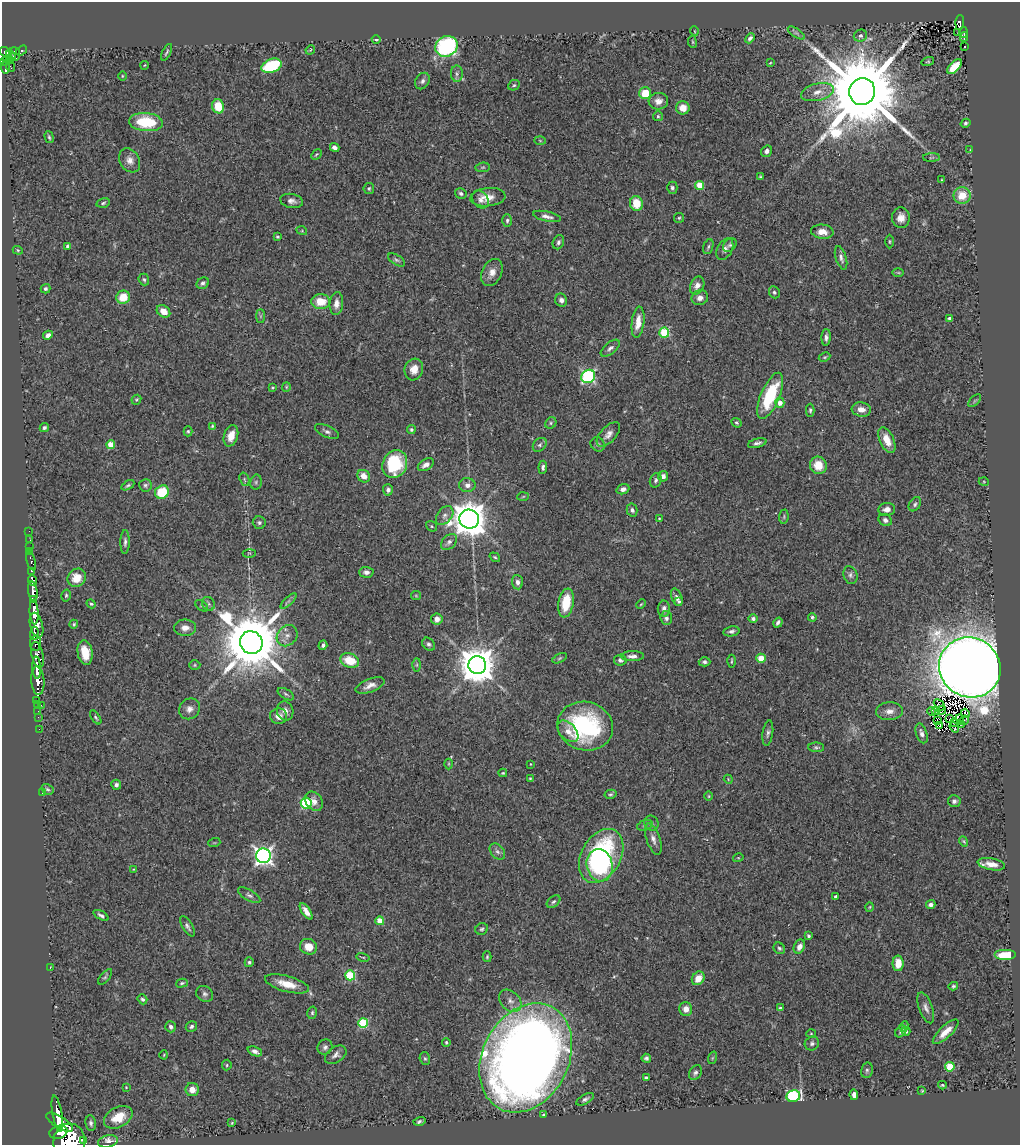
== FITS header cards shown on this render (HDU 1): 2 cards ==
NAXIS1  =                 1018
NAXIS2  =                 1143

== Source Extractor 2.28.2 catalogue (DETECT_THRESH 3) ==
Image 1018 x 1143 px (HDU 1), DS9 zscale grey, 1 PNG px = 1 image px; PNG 1022 x 1147 px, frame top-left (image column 1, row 1143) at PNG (2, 2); each listed source drawn as its Kron ellipse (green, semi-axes under 4 px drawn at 4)
Background 1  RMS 0.059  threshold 0.177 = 3 sigma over >= 5 px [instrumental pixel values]
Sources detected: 339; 1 with non-positive FLUX_AUTO (blend fragments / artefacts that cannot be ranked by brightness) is neither listed nor drawn; the other 338 listed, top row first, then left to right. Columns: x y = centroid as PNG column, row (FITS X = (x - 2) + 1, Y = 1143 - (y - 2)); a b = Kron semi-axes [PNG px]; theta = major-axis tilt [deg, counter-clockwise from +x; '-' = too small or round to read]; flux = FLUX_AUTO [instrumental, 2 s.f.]
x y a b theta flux
960 23 7 4 88 97
694 31 5 3 - 3
958 32 3 2 - 5.6
963 32 5 4 - 43
796 33 10 4 -33 10
860 36 7 6 - 13
964 37 5 2 - 12
750 38 6 4 47 12
376 39 4 3 - 6.6
692 42 6 3 -81 4.3
447 46 11 10 - 600
965 47 3 2 - 6.7
22 50 6 4 35 64
310 50 5 3 - 3.7
6 52 6 4 -31 530
167 52 9 3 64 7.5
15 54 7 5 -84 420
11 55 5 3 - 300
9 59 5 4 - 120
928 61 6 4 15 5
5 62 4 3 - 170
770 63 4 3 - 3.4
145 65 4 2 - 3
272 66 10 6 22 250
5 67 7 3 -89 150
10 67 5 2 - 10
954 67 9 5 46 110
457 74 8 6 90 12
122 76 5 3 - 3.6
422 81 9 6 57 13
514 85 6 5 - 6.4
817 92 16 8 14 39
862 92 13 13 - 88000
645 93 6 6 - 100
658 101 10 8 4 28
218 106 7 6 - 99
683 108 6 6 - 47
658 116 5 5 - 5.8
146 122 17 9 -5 190
966 123 5 4 - 9.6
49 137 6 3 -74 6.9
540 141 6 4 -2 4.6
335 147 5 4 - 17
970 150 2 2 - 14
767 151 6 5 - 14
316 154 6 4 46 5.1
931 158 8 4 1 5.4
130 160 13 9 -59 29
483 167 7 4 6 6
760 177 3 3 - 5
942 180 3 2 - 3.2
700 185 4 4 - 100
369 188 5 5 - 6.4
672 188 6 5 - 8.7
461 193 6 5 - 9.7
962 195 8 8 - 76
488 197 18 9 5 42
480 200 10 7 -55 17
292 201 11 7 -11 17
103 203 7 4 14 7
636 203 7 6 - 87
547 216 14 5 -12 19
679 218 5 5 - 5.9
901 218 10 9 - 32
507 220 6 4 87 7.9
302 231 5 3 - 4.2
822 232 11 7 -4 37
277 237 3 3 - 5.3
558 242 7 5 68 9.8
889 242 7 3 -90 5.2
730 245 8 5 46 9.1
67 246 4 3 - 6.6
708 247 8 5 71 8.3
725 249 12 7 61 17
18 250 5 4 - 4.3
841 258 12 5 -73 15
397 260 9 5 -32 9.5
492 273 14 9 64 37
898 273 6 3 -1 4.3
144 279 6 5 - 7.9
203 283 6 5 - 9.9
697 286 9 6 65 27
45 289 5 4 - 8.7
774 292 6 5 - 8.7
123 297 7 6 - 88
700 298 8 7 - 21
561 300 6 6 - 17
321 302 9 7 -1 71
336 304 11 6 86 28
163 311 7 5 -38 41
260 316 7 4 90 6.7
949 318 3 3 - 12
638 322 16 6 83 49
664 332 5 5 - 270
48 335 5 4 - 18
826 337 8 4 86 14
610 348 11 5 40 14
825 357 6 4 26 4.8
414 369 11 9 73 40
588 376 7 6 - 630
272 387 3 3 - 4.5
286 387 5 4 - 4.5
770 396 24 9 67 240
136 400 5 4 - 5.4
975 401 8 4 45 6.9
780 403 5 4 - 28
861 409 10 7 -8 30
810 410 6 4 89 6.4
551 423 6 5 - 6.9
737 423 5 4 - 6.3
212 426 4 3 - 4.2
44 427 5 4 - 7.8
411 430 4 4 - 6.4
188 431 5 4 - 5.6
327 432 13 5 -25 15
608 434 15 7 47 26
231 436 11 7 72 48
887 440 14 7 -65 54
757 443 9 4 15 13
598 444 7 6 - 10
111 445 4 4 - 100
540 445 8 6 45 11
395 464 14 12 63 270
426 465 9 5 30 20
818 465 9 8 - 73
543 467 6 4 86 11
364 476 7 6 - 37
663 476 5 5 - 18
244 479 7 4 -72 7
656 480 7 5 70 9.9
256 482 7 5 78 8.5
984 482 5 3 - 4
128 485 7 3 30 7.1
145 485 6 6 - 8.7
467 485 8 7 - 22
623 489 6 5 - 17
388 490 5 5 - 13
162 492 7 6 - 150
523 496 6 4 3 4.8
915 504 8 5 56 9.1
887 509 8 6 5 24
632 510 6 5 - 11
445 516 11 7 51 18
784 517 7 4 83 6.8
659 518 3 2 - 4.7
469 519 10 9 - 8300
885 520 7 6 - 13
259 523 6 6 - 8.9
431 526 6 4 -38 5.7
29 531 2 2 - 6.1
30 540 2 2 - 7.3
125 542 12 4 89 12
449 542 9 6 45 15
30 547 2 2 - 3.8
30 552 2 2 - 12
249 553 6 3 0 4.6
495 557 6 3 -36 6
31 561 10 3 -73 91
32 571 4 3 - 180
366 572 7 5 -1 15
850 575 9 7 -72 13
77 578 9 8 - 67
32 580 6 4 -80 220
517 582 7 5 -86 16
33 591 10 4 -82 1200
66 595 6 4 75 6.2
416 596 5 4 - 4.2
677 597 9 5 -69 14
33 599 4 3 - 410
289 601 10 3 44 9.7
679 602 3 3 - 5.6
566 603 14 7 81 120
91 604 5 4 - 6.5
208 604 7 6 - 9.8
641 604 5 3 - 4.1
202 606 7 4 -36 5.8
664 609 8 6 90 17
34 612 12 4 -86 2900
812 617 4 4 - 7.1
666 618 7 6 - 11
437 619 5 5 - 26
753 619 4 4 - 9.2
778 623 5 3 - 11
74 624 4 4 - 6
36 625 13 6 -75 1500
185 628 11 8 1 27
731 631 8 5 10 11
34 633 7 3 85 360
287 636 11 9 48 32
251 642 11 11 - 39000
36 643 7 5 -90 580
429 644 7 5 -45 10
323 645 5 4 - 9.3
85 652 12 7 -81 73
37 655 13 6 -76 710
632 656 11 5 1 20
560 658 8 4 27 6.7
761 658 4 4 - 120
350 660 10 7 -19 97
620 660 6 5 - 9.9
731 661 6 2 89 4.4
705 662 6 4 -1 10
195 665 6 5 - 5.9
417 665 7 4 89 6.7
477 665 9 9 - 11000
970 667 31 29 -32 11000
37 668 11 3 -88 1500
38 681 14 6 -86 1600
370 685 15 6 21 26
286 694 9 5 -30 9.7
37 700 2 2 - 12
38 704 3 2 - 14
41 705 2 2 - 4.8
939 705 6 2 -46 6.2
189 709 11 10 - 26
936 710 4 2 - 8.5
942 710 4 2 - 4.4
38 711 2 2 - 15
285 711 10 8 -76 22
889 711 13 9 3 28
932 712 4 2 - 6.7
965 713 5 2 - 5.6
279 716 8 8 - 27
38 717 2 2 - 17
96 717 8 4 -57 7.2
950 718 2 2 - 3.6
960 719 4 2 - 3.6
937 720 2 2 - 2.3
964 720 5 2 - 2.6
954 722 3 2 - 3.4
962 724 3 2 - 2.7
940 725 3 2 - 2.4
585 726 28 24 -15 500
954 727 5 2 - 2.4
39 729 2 2 - 13
568 731 13 8 -47 32
768 733 13 5 82 12
922 733 10 5 -72 16
816 747 8 4 -1 7.9
449 764 5 3 - 4.2
530 764 3 2 - 2.7
503 773 4 3 - 4.6
530 778 4 4 - 4.5
728 779 4 3 - 3.6
116 785 5 5 - 11
47 789 6 5 - 6.8
42 793 2 2 - 6.6
610 794 6 4 12 7.2
709 796 5 3 - 3.6
314 801 10 8 -54 33
954 801 6 6 - 11
306 803 5 5 - 360
651 823 8 7 - 12
645 825 8 5 19 9.2
653 839 16 7 -71 24
964 841 5 4 - 4.8
214 843 6 4 18 4.4
497 852 9 6 -49 14
263 856 7 7 - 1700
601 856 29 19 61 680
738 858 5 3 - 3.7
991 864 14 6 -10 35
600 865 16 13 -77 230
134 869 4 3 - 3.6
249 895 13 5 -31 14
836 896 4 3 - 12
554 902 8 5 38 8.9
931 905 4 4 - 16
870 907 5 3 - 3.5
306 911 9 4 -57 22
101 915 8 4 -30 10
380 921 4 4 - 86
187 926 11 5 -59 13
482 929 6 5 - 7.6
808 936 4 4 - 8.7
799 946 7 5 62 26
309 947 9 7 -23 52
779 948 6 5 - 7.7
1005 955 11 5 0 84
363 957 6 3 -13 4.1
487 957 5 4 - 5.4
249 962 5 4 - 7.8
898 963 8 5 90 57
50 968 3 2 - 7.5
350 975 5 5 - 250
105 977 9 4 50 7.7
698 978 7 6 - 50
182 983 6 3 15 6.2
287 984 23 8 -15 66
953 986 5 4 - 5.9
205 994 9 7 -39 12
142 999 5 4 - 9.4
510 1001 13 9 -46 29
780 1008 4 3 - 6.2
926 1008 16 6 -70 22
686 1009 7 6 - 30
312 1013 6 4 77 7.2
363 1023 5 5 - 250
191 1026 6 5 - 9.6
904 1026 5 3 - 6.7
171 1027 6 5 - 11
901 1031 7 5 48 10
906 1031 4 4 - 6.8
946 1032 17 6 43 42
811 1034 5 3 - 4.2
446 1042 4 3 - 5.2
812 1043 7 6 - 11
325 1047 8 7 - 13
255 1051 7 4 -21 14
164 1055 4 3 - 3.3
336 1055 12 7 34 17
526 1058 57 43 63 6400
646 1058 4 4 - 9.1
712 1058 6 4 71 5.4
425 1059 6 5 - 7
227 1065 5 4 - 5.7
950 1067 5 5 - 150
867 1070 8 6 77 9.1
695 1072 8 6 57 12
646 1078 4 4 - 14
942 1085 4 3 - 4.8
126 1087 3 3 - 3.1
192 1090 6 6 - 31
922 1091 3 2 - 3.7
854 1095 5 4 - 17
793 1096 7 6 - 440
585 1099 9 4 31 12
57 1114 18 4 -79 2700
543 1115 4 3 - 6.7
118 1117 15 10 27 81
419 1121 6 4 15 8
60 1122 15 5 -32 2300
91 1123 8 5 -83 11
232 1123 4 3 - 3.8
58 1132 9 6 16 1400
83 1140 2 2 - 9700
69 1141 18 16 85 4500
108 1141 10 6 13 35
At the frame edge (FLAGS 8, measured only in part): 1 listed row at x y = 69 1141
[1 non-positive-flux detection neither listed nor drawn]